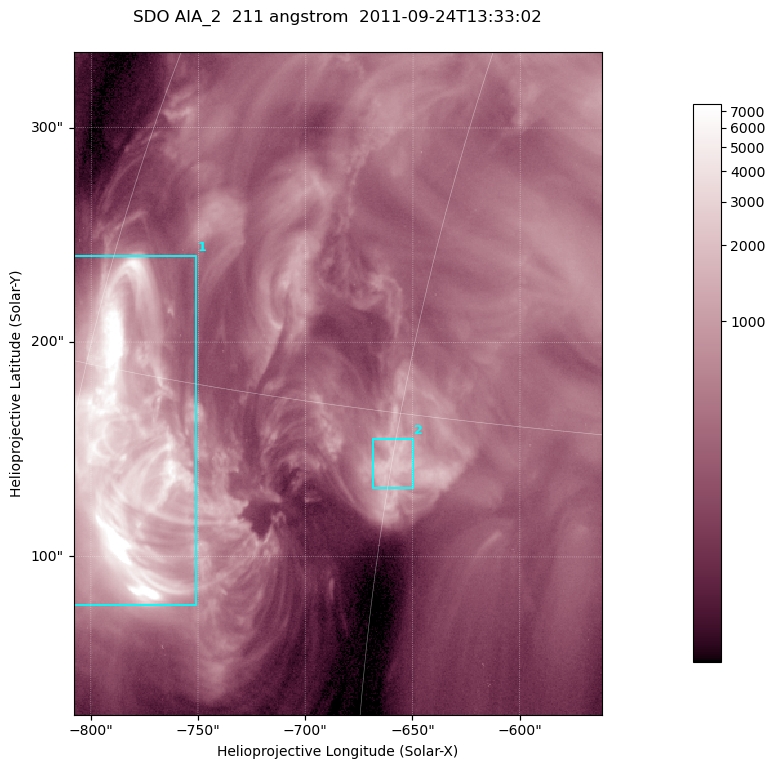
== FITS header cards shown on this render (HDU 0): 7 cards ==
TELESCOP= 'SDO     '           /
INSTRUME= 'AIA_2   '           /
WAVELNTH=                  211 /
WAVEUNIT= 'angstrom'           /
DATE-OBS= '2011-09-24T13:33:02.58' /
CTYPE1  = 'HPLN-TAN'           /
CTYPE2  = 'HPLT-TAN'           /

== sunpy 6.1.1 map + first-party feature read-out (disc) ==
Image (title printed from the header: SDO AIA_2  211 angstrom  2011-09-24T13:33:02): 410 x 514 px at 0.601 arcsec/px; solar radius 957 arcsec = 1592 px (partial field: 2.6% of the solar disc is inside the frame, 100% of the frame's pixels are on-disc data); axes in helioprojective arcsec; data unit not stated in the header (colour bar unlabelled)
Pointing: header CRPIX1/2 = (2038.91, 2046.17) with CRVAL1/2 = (0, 0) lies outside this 410 x 514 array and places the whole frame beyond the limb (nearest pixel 1.4 R_sun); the SolarSoft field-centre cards XCEN/YCEN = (-684.9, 180.8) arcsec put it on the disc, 1323 arcsec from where CRPIX/CRVAL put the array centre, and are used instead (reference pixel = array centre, CRVAL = XCEN/YCEN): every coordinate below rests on XCEN/YCEN
Orientation: roll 0.0565 deg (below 1 deg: not rotated)
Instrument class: DISC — disc imager (sunpy class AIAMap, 211 A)
Bright regions (active regions / flare kernels): reference = the on-disc median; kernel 3 px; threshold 5 sigma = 1270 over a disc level ~365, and >= 1.15x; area >= 210 px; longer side >= 5 px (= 3 arcsec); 2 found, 2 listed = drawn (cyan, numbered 1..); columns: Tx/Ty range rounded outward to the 2 arcsec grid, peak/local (2 s.f.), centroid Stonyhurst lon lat
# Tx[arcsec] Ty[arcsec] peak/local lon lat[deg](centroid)
1 -808..-750 76..240 43 -57 +13
2 -670..-650 132..156 6.4 -45 +14